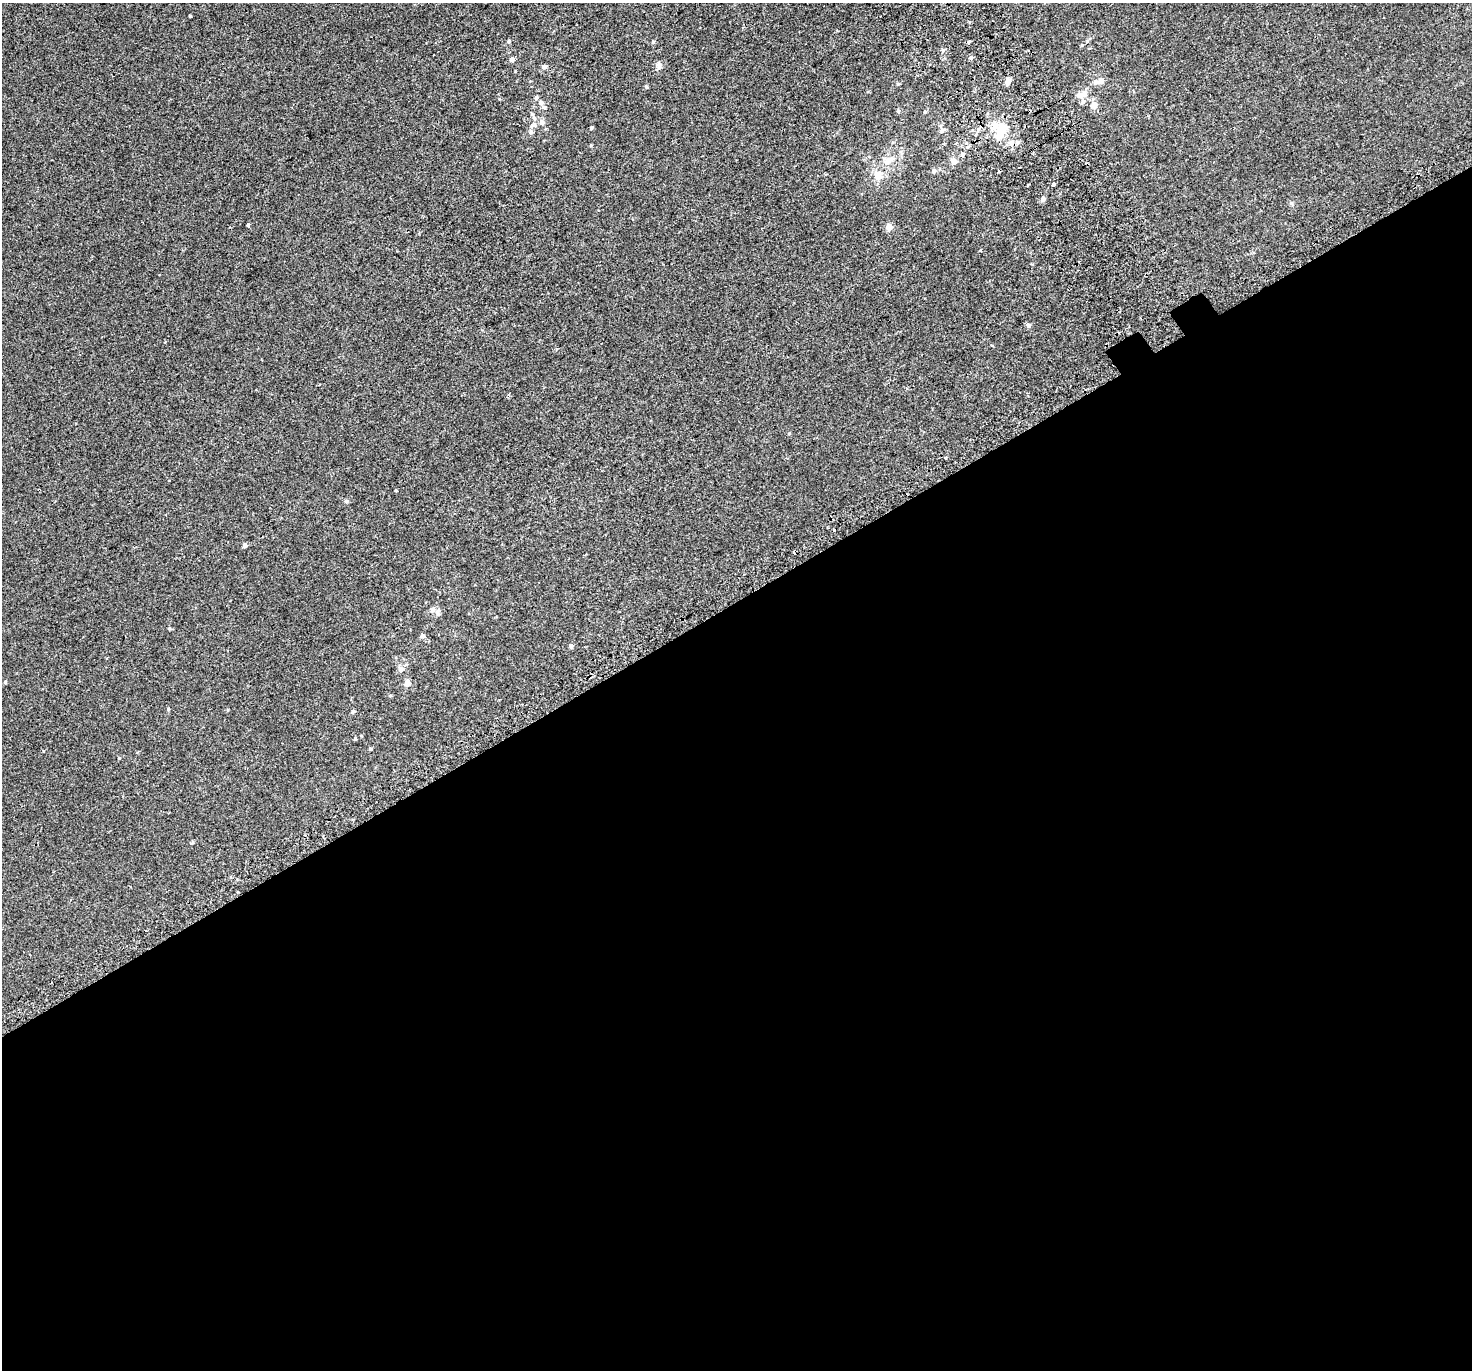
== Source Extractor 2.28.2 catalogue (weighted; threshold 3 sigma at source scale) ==
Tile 15 of 4 x 4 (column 3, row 4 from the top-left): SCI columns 2988-4457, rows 239-1606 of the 5984 x 5889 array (HDU 1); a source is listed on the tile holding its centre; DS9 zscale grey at full resolution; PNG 1474 x 1372 px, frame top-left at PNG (2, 3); no overlay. Shown black and unused: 56% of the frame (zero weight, under 2 of 3 exposures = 3% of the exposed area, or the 3 px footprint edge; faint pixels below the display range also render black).
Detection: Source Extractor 2.28.2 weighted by HDU 2 'WHT'; one run over the whole footprint, this tile lists its part. Background 4.24e-04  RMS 0.0056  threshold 0.0251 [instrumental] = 3 sigma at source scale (4.5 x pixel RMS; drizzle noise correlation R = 1.50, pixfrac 1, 0.0396/0.0396 arcsec/px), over >= 5 px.
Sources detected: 59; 2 cosmic-ray / hot-pixel residue — not listed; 7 inside a brighter listed object's ellipse — not listed separately; the other 50 listed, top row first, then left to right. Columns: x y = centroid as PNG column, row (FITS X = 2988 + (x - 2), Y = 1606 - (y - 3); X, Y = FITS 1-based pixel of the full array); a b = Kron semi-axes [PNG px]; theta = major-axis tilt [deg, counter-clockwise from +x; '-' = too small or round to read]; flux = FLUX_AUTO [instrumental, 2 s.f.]
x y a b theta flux
190 16 3 2 - 0.45
508 41 5 4 - 0.56
653 42 5 4 - 0.61
971 58 6 4 90 0.74
512 59 6 6 - 1.4
659 65 9 7 -84 1.9
544 67 6 5 - 1.3
1101 80 6 6 - 2.5
1008 81 5 5 - 4.4
898 84 5 3 - 0.46
646 87 5 4 - 0.65
1082 94 16 8 17 3.6
536 98 6 5 - 0.96
541 103 6 5 - 1.3
1094 105 6 6 - 3.7
898 111 5 3 - 0.51
533 125 12 6 34 2.1
591 128 4 4 - 0.61
1001 128 15 12 88 9
942 130 7 5 68 1.1
1011 142 8 7 - 2.4
962 154 6 5 - 1.1
888 161 20 9 36 5.9
953 161 11 8 -56 2.2
933 171 6 6 - 1.1
878 176 14 11 -86 5.1
1054 184 4 3 - 2.7
1043 199 6 5 - 1.7
248 225 4 3 - 2.7
889 227 5 5 - 4.3
1028 325 6 5 - 1.2
165 342 4 3 - 0.41
945 458 4 3 - 0.84
396 491 4 3 - 0.35
346 501 6 4 15 0.9
245 545 5 4 - 1.5
432 610 7 6 - 1.7
438 614 8 5 82 1.3
423 636 6 5 - 1.1
571 646 5 5 - 1.1
401 669 7 6 - 2
5 682 4 4 - 0.64
407 683 5 5 - 4
390 696 5 3 - 0.46
168 709 4 4 - 0.53
353 711 5 4 - 0.89
355 739 4 4 - 0.43
370 749 4 3 - 0.59
119 758 4 3 - 0.41
192 842 5 3 - 0.47
Unlisted compact peaks at least as high as the median listed source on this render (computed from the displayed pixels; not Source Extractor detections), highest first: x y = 169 628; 43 751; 943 50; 499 99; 789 433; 1291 203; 591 145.